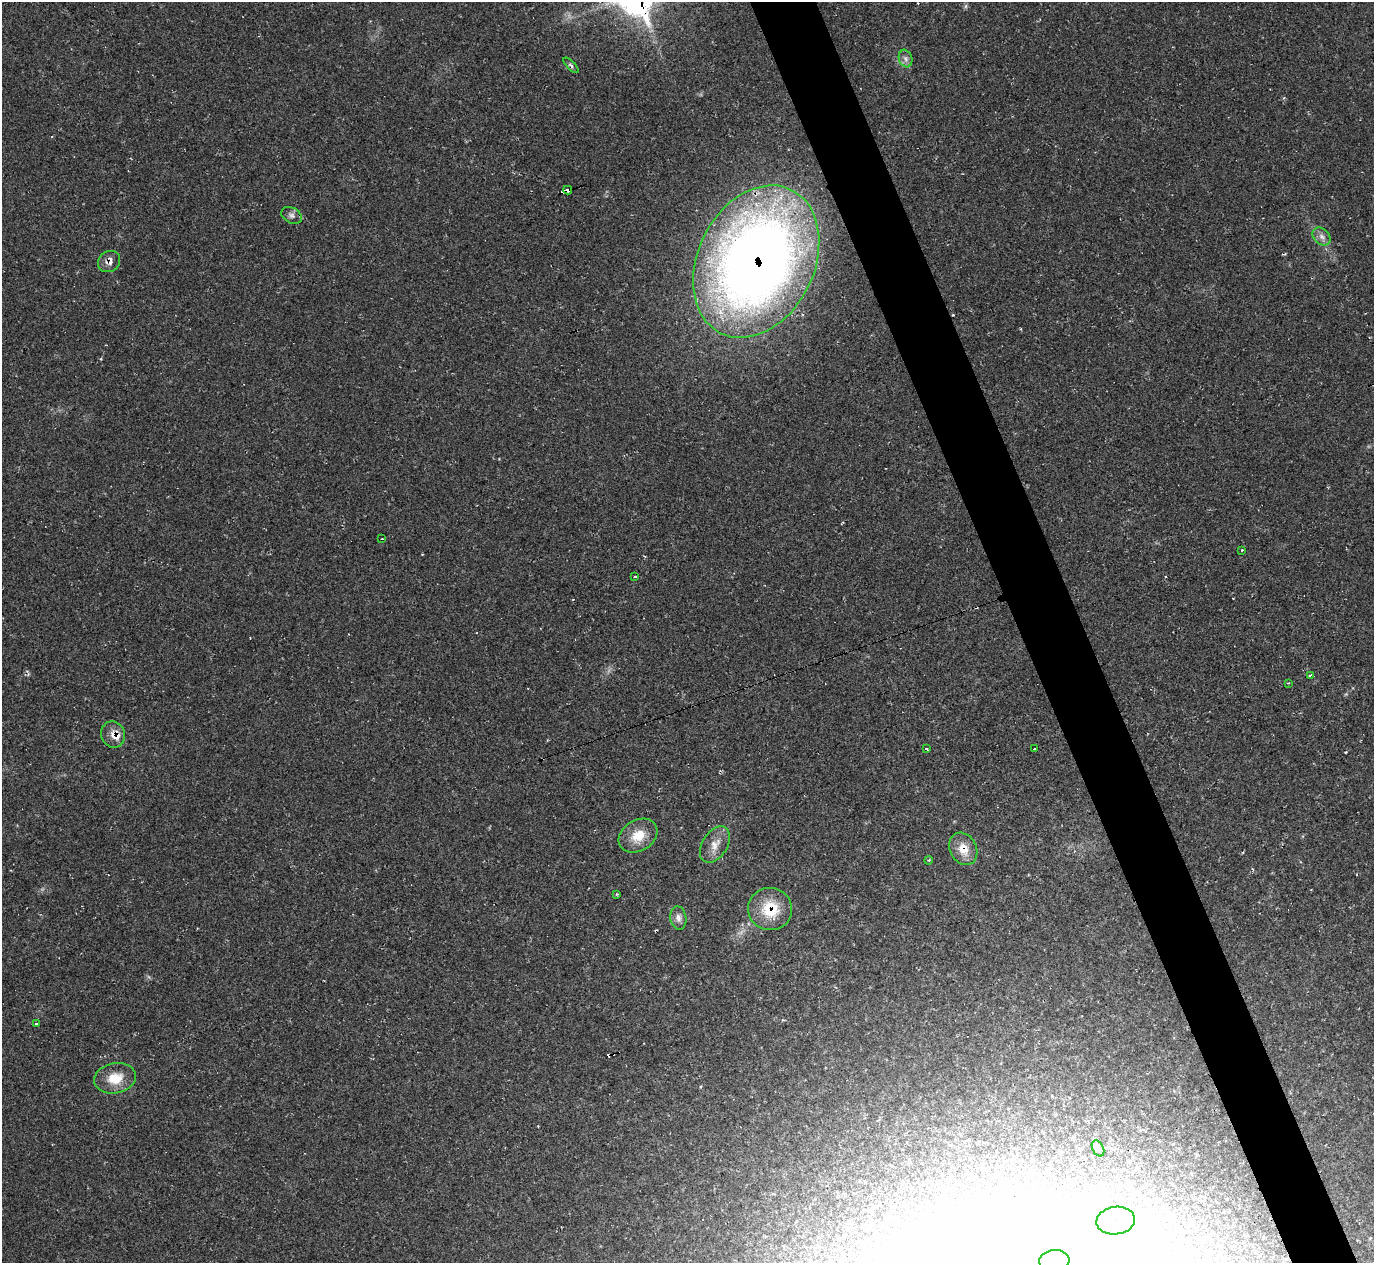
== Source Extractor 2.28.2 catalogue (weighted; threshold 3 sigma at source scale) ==
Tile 6 of 4 x 4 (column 2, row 2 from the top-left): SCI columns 1378-2749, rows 2805-4065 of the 5492 x 5478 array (HDU 1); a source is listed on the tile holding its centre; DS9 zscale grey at full resolution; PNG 1376 x 1265 px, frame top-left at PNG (2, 2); each listed source drawn as its Kron ellipse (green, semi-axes under 4 px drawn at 4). Shown black and unused: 5% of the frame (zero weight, under 2 of 3 exposures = <1% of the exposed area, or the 3 px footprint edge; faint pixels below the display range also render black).
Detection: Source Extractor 2.28.2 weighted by HDU 2 'WHT'; one run over the whole footprint, this tile lists its part. Background 0.0477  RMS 0.0067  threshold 0.0303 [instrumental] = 3 sigma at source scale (4.5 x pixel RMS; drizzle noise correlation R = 1.50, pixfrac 1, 0.05/0.05 arcsec/px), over >= 5 px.
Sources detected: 34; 1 too faint to see at this stretch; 6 cosmic-ray / hot-pixel residue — neither listed nor drawn; the other 27 listed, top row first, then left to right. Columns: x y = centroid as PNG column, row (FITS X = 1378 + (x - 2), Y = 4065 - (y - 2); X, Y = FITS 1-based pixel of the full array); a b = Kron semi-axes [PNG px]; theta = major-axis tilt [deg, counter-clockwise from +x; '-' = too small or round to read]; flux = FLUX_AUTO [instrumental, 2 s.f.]
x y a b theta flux
906 59 9 6 -72 2.6
571 65 10 4 -45 1.5
568 190 4 3 - 26
292 215 11 7 -28 2.9
1322 236 10 7 -45 3.4
109 261 11 10 - 4.5
756 262 80 58 63 760
382 539 3 2 - 0.86
1242 550 3 2 - 1.4
635 577 4 3 - 2.8
1310 675 4 3 - 4.6
1288 683 2 2 - 0.52
113 734 13 12 - 7.8
926 748 3 3 - 1.4
1034 749 3 2 - 0.85
638 836 21 15 31 14
715 845 20 12 57 8.1
963 849 17 13 -63 9.9
929 860 4 3 - 0.66
617 894 3 2 - 0.87
770 909 22 21 - 23
678 918 12 8 -81 3.8
36 1023 3 3 - 4.2
115 1078 21 15 10 15
1098 1148 8 5 -63 1.8
1116 1221 19 14 7 10
1054 1261 15 10 6 9.7
Overlapping masked pixels (flux is a lower limit): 6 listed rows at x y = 568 190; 109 261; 756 262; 113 734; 963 849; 770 909
Isophote crosses this tile's border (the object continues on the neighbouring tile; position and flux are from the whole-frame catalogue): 1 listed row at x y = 1054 1261